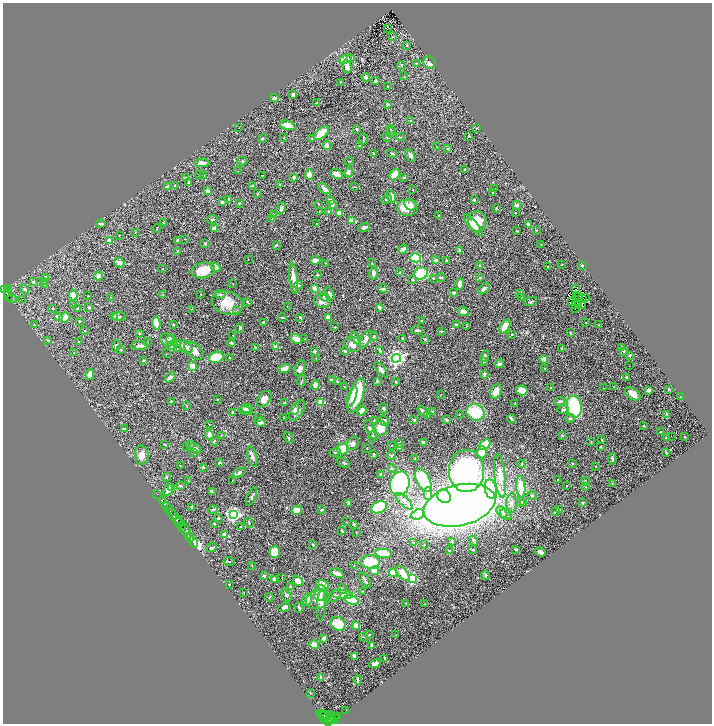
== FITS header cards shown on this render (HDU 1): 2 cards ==
NAXIS1  =                 1419
NAXIS2  =                 1443

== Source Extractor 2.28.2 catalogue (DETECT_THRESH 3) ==
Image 1419 x 1443 px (HDU 1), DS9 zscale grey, zoomed out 1/2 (1 PNG px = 2 x 2 image px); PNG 714 x 726 px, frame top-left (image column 2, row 1442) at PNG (3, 3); each listed source drawn as its Kron ellipse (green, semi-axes under 4 px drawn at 4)
Background 0.684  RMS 0.038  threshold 0.114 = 3 sigma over >= 5 px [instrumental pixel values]
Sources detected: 532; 32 cannot appear on this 1/2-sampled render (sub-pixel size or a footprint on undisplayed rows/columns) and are neither listed nor drawn; the other 500 listed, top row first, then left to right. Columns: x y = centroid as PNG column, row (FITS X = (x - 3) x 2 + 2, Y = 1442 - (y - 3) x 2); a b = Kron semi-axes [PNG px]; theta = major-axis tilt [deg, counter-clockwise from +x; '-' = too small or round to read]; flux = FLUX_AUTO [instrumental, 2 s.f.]
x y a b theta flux
387 28 3 2 - 34
393 37 3 2 - 4.4
407 45 3 3 - 9.4
351 58 3 2 - 6.9
345 59 6 4 23 95
416 63 3 3 - 4.6
430 63 6 6 - 20
401 65 4 3 - 7.3
347 66 7 3 -75 36
404 76 3 2 - 2.3
366 77 4 3 - 17
375 81 4 2 - 6.9
340 82 2 2 - 5.8
387 86 3 2 - 2.5
293 95 2 2 - 24
274 98 4 3 - 18
316 103 2 1 - 3.4
387 104 3 2 - 11
411 121 3 2 - 3.7
288 125 8 4 -16 48
239 127 2 2 - 1.8
476 128 3 2 - 3.3
357 129 3 3 - 6.9
390 129 4 3 - 6.6
391 132 5 2 - 6.3
321 133 9 4 42 130
469 136 4 2 - 4.3
400 137 4 2 - 4.9
263 138 5 2 - 5.6
284 138 2 2 - 4.2
387 138 4 2 - 4.7
312 139 3 2 - 4.3
363 139 6 1 80 4.6
327 145 4 3 - 40
360 146 4 2 - 7.3
437 147 3 2 - 2.6
448 149 3 2 - 4
374 153 3 2 - 4.7
392 153 5 2 - 8.7
410 155 7 4 -58 17
242 161 5 3 - 8.1
349 161 4 2 - 5.1
202 163 7 3 1 43
464 169 2 2 - 5.3
238 171 3 2 - 2.1
349 173 5 4 - 28
337 174 7 4 -27 38
199 175 5 2 - 11
262 175 2 1 - 2
309 175 5 3 - 52
395 175 6 4 56 61
204 176 4 3 - 11
404 177 4 3 - 6.5
185 178 3 3 - 8.3
294 178 3 2 - 14
188 182 4 2 - 6.5
280 184 4 2 - 3.4
252 185 2 2 - 7.1
167 186 3 2 - 6.9
175 186 3 2 - 8.4
354 187 3 2 - 2.8
324 189 7 4 -39 29
494 189 2 1 - 2.1
412 190 3 2 - 2.3
208 191 3 3 - 22
493 192 3 2 - 4.8
258 193 4 2 - 5.8
391 196 6 4 -66 68
228 199 4 3 - 6.3
386 199 5 3 - 8.2
474 200 2 2 - 11
330 201 2 2 - 38
222 202 3 3 - 16
239 203 3 3 - 6.7
319 204 3 2 - 6.3
332 205 4 3 - 13
410 205 6 5 - 43
517 205 4 3 - 15
281 208 6 4 65 17
407 208 11 8 0 100
496 209 4 2 - 3.8
319 211 3 1 - 2.5
329 211 3 3 - 5.1
339 213 3 2 - 73
515 213 2 2 - 3.1
273 214 3 2 - 3.7
438 216 3 2 - 7.7
212 219 5 2 - 10
272 219 3 3 - 5.9
352 221 4 3 - 66
477 221 10 9 - 140
163 223 2 2 - 9.1
317 223 2 2 - 2.9
101 224 4 3 - 15
528 224 3 2 - 16
473 225 14 4 -50 53
364 227 6 3 21 23
157 228 4 2 - 4.7
214 228 4 3 - 34
536 230 2 1 - 3
517 231 3 2 - 4.9
135 232 3 2 - 3.2
119 235 2 2 - 3.6
185 239 2 1 - 3.5
177 240 3 2 - 8.5
109 241 3 2 - 130
205 243 3 2 - 8.7
276 245 3 2 - 8.5
541 245 2 2 - 2.3
403 249 5 4 - 20
459 250 3 2 - 19
177 251 3 2 - 3.7
416 258 5 4 - 310
248 259 2 1 - 3.6
316 260 5 3 - 37
436 260 3 3 - 16
446 260 2 2 - 4.7
119 263 5 4 - 30
325 263 2 2 - 2.6
372 263 3 2 - 3.5
480 265 3 2 - 8
561 265 3 2 - 3.1
582 265 2 2 - 12
548 266 2 2 - 6.2
216 267 5 3 - 37
163 269 3 2 - 4
203 270 12 7 11 150
374 273 6 4 80 17
400 273 3 3 - 7
421 273 7 5 22 260
317 275 3 3 - 10
98 276 4 4 - 27
46 277 3 3 - 13
441 277 4 2 - 7.4
293 278 15 3 -83 72
433 278 2 2 - 7.7
480 278 3 3 - 5.6
412 280 3 2 - 7.7
44 281 4 3 - 7
34 282 3 3 - 7
44 284 3 3 - 4.8
233 284 3 2 - 2.7
460 284 5 3 - 41
299 285 4 2 - 5.9
8 288 4 2 - 130
315 288 2 2 - 96
24 289 5 3 - 11
383 289 5 3 - 9.8
484 289 7 3 42 19
576 289 3 1 - 3
4 290 3 3 - 180
7 290 4 2 - 170
7 292 3 1 - 30
454 293 4 3 - 15
519 293 2 1 - 1.9
163 294 3 2 - 2.8
201 294 2 2 - 3.2
220 294 5 3 - 15
329 294 7 3 -63 16
73 295 5 3 - 59
8 296 5 2 - 25
88 296 2 1 - 3.4
577 296 2 1 - 1.3
110 297 2 2 - 2.4
324 297 5 4 - 11
521 297 3 2 - 3.7
579 297 3 2 - 1.8
586 297 3 1 - 1.6
12 298 5 3 - 9.7
582 298 2 1 - 0.54
23 299 2 1 - 94
577 299 2 1 - 2.1
322 301 9 6 -12 30
248 302 4 2 - 5.1
530 302 7 2 16 8.9
572 302 2 1 - 3.1
227 303 16 11 -16 130
578 304 3 2 - 2
74 305 4 4 - 10
576 305 3 1 - 0.52
582 305 2 1 - 2.1
287 306 3 1 - 2
89 307 4 3 - 4.4
379 307 3 2 - 25
53 308 3 2 - 5.3
77 309 3 2 - 4.5
192 309 2 1 - 2.1
575 309 2 1 - 5
237 311 4 3 - 5.8
463 311 6 4 -20 40
58 317 3 3 - 30
114 317 3 3 - 14
119 317 6 4 6 15
300 317 3 2 - 11
328 317 3 3 - 36
65 318 5 4 - 36
282 318 4 2 - 11
421 320 2 1 - 2.7
79 321 3 2 - 4.8
263 322 3 2 - 4.4
586 322 3 2 - 3.2
156 323 6 3 -88 130
173 324 3 3 - 6.5
34 325 3 2 - 4.6
456 325 3 3 - 9.4
598 325 3 2 - 3.7
467 326 3 2 - 4.2
334 327 3 2 - 3.1
505 327 7 4 57 80
240 328 5 3 - 8.1
84 330 2 2 - 2.3
417 330 6 3 0 11
441 331 3 2 - 3.9
570 333 3 2 - 6.3
140 334 3 2 - 4.4
512 334 2 2 - 4.1
233 335 3 2 - 3.5
374 336 4 3 - 8.2
355 338 7 3 -60 20
403 338 2 2 - 5.6
171 339 4 3 - 35
296 339 6 4 -30 59
305 339 2 2 - 3.7
366 339 9 4 62 23
425 339 4 3 - 4.2
48 340 3 2 - 3.8
167 340 7 6 - 24
78 342 2 2 - 6.2
147 342 2 1 - 2.1
231 343 4 2 - 7.9
178 344 3 2 - 4.4
353 344 8 7 - 44
172 345 6 3 17 9.8
116 346 6 3 79 12
140 346 9 3 -1 26
186 347 7 5 -55 28
255 347 3 2 - 4.7
275 347 3 3 - 20
621 347 3 2 - 6.5
178 348 2 2 - 3.7
562 348 3 3 - 4.3
120 350 3 3 - 4.6
380 350 4 3 - 15
194 351 11 7 -40 59
314 351 4 3 - 8.4
345 351 4 3 - 9.3
624 351 3 2 - 12
73 353 2 2 - 2.7
166 354 2 2 - 2.5
630 355 2 2 - 9
485 356 6 3 62 18
216 357 7 5 18 160
230 358 2 2 - 4.1
316 358 3 2 - 3.1
396 358 5 4 - 2400
544 359 4 3 - 20
144 360 2 2 - 4.4
483 361 2 2 - 18
499 364 4 3 - 37
192 366 5 3 - 73
629 366 2 1 - 1.5
300 368 8 5 63 30
545 368 3 2 - 4.3
284 369 6 4 13 47
381 370 9 4 -50 27
90 374 6 4 80 35
484 374 3 3 - 6.9
170 377 6 4 38 20
627 377 4 3 - 11
332 380 3 3 - 16
302 381 6 2 77 7.9
337 381 3 2 - 3.5
377 381 3 3 - 6.9
396 382 2 2 - 5.5
315 385 5 4 - 26
345 387 2 2 - 2.9
614 387 3 2 - 3
551 388 3 2 - 7.8
603 388 2 1 - 1.7
669 389 2 2 - 10
522 390 6 5 - 71
649 390 3 3 - 24
496 392 7 5 67 73
633 394 9 5 -36 53
356 395 18 7 71 290
441 395 2 2 - 2.8
352 397 11 3 71 61
681 397 2 1 - 1.9
264 399 9 6 51 69
217 400 3 2 - 3.4
560 401 5 4 - 15
171 402 4 2 - 5
321 402 3 3 - 220
285 403 3 2 - 13
515 404 3 2 - 3.6
186 405 4 1 - 3.4
574 407 11 7 -82 610
384 408 5 3 - 10
247 409 6 3 -22 34
295 409 6 3 66 13
563 409 6 3 6 10
245 410 6 3 -19 30
297 410 12 6 58 54
362 411 5 3 - 44
423 411 6 3 -49 28
232 412 3 2 - 3.4
432 412 4 3 - 6.3
475 412 9 8 - 270
460 414 2 2 - 3.1
667 414 4 2 - 9.1
427 416 4 3 - 9.5
258 418 2 2 - 8.4
283 418 2 1 - 2.6
570 418 4 3 - 9
511 419 5 2 - 11
374 420 2 2 - 8.6
414 420 3 2 - 7.9
446 420 4 3 - 8
384 421 5 4 - 15
260 422 6 4 -10 19
209 424 2 2 - 5.9
644 426 2 2 - 4.1
380 428 7 7 - 87
124 429 4 2 - 8.2
371 430 11 4 -62 29
661 432 3 2 - 7.1
209 435 5 4 - 41
221 435 3 2 - 3.5
562 435 2 2 - 20
671 436 2 1 - 27
288 437 6 3 -53 11
373 437 5 3 - 12
684 437 2 2 - 4.5
666 438 4 2 - 11
602 440 2 2 - 5.3
214 441 3 2 - 5
423 442 3 3 - 15
591 442 2 2 - 2.9
353 443 7 5 62 31
399 443 3 3 - 12
165 444 2 2 - 4.4
190 444 2 2 - 31
485 445 6 4 45 230
391 446 2 2 - 2.3
187 447 3 2 - 2.9
601 447 3 3 - 5.1
195 448 6 3 -35 13
367 448 2 1 - 4.3
399 448 4 3 - 31
343 449 6 5 - 100
194 452 3 2 - 3.3
335 452 5 3 - 8.8
482 452 6 5 - 72
666 453 4 2 - 5
142 455 9 7 -83 45
374 455 3 2 - 13
391 456 4 3 - 7.5
252 457 10 4 -75 23
415 459 3 3 - 4.3
612 459 6 3 -84 14
220 463 3 2 - 12
344 463 7 3 -31 10
572 463 3 3 - 7.1
521 464 4 2 - 5.1
180 466 2 2 - 5.4
203 467 4 3 - 6.5
595 467 2 2 - 3.6
392 469 4 3 - 7.2
467 471 21 17 90 1400
239 473 7 4 25 14
381 474 4 3 - 17
500 476 22 5 -83 98
167 477 4 3 - 8.4
232 480 2 2 - 2.2
423 480 12 6 -64 350
558 480 3 2 - 5.5
188 481 3 2 - 3.1
586 482 4 3 - 9.6
400 483 12 9 73 920
612 484 2 1 - 2
180 486 4 2 - 7.4
566 486 2 2 - 2.6
521 487 11 4 -86 150
585 487 2 1 - 2.4
171 488 3 3 - 13
491 489 10 6 -76 1100
168 490 6 4 56 43
212 492 4 3 - 5.6
157 494 2 1 - 18
428 494 6 4 -88 29
444 496 7 6 - 220
532 496 5 3 - 8
251 497 10 3 66 12
163 501 3 2 - 49
404 501 11 4 -46 40
520 501 4 3 - 18
582 502 3 3 - 7.7
348 503 4 3 - 8
511 503 10 5 90 35
524 504 3 3 - 4.8
459 505 36 20 13 7000
166 506 4 2 - 370
192 507 2 2 - 12
379 507 8 5 24 440
168 509 2 1 - 180
559 509 4 3 - 6.3
213 510 4 3 - 11
297 510 5 4 - 87
321 510 4 2 - 8.6
555 511 3 2 - 4.4
502 512 6 4 -49 23
173 514 7 3 -59 970
233 514 4 3 - 1600
418 514 6 5 - 35
506 515 6 5 - 20
218 518 3 3 - 8.9
177 519 5 3 - 320
346 522 2 1 - 1.9
178 523 5 2 - 130
249 523 5 2 - 6.8
214 524 4 3 - 6.2
354 524 3 2 - 8.8
182 527 3 2 - 170
240 527 3 3 - 5.8
185 530 10 3 -66 220
342 531 4 3 - 5.3
356 533 2 1 - 2.4
225 535 2 2 - 170
189 537 5 2 - 430
474 541 5 3 - 17
193 542 6 2 -52 2500
413 542 3 2 - 3.4
452 542 2 2 - 13
313 545 3 2 - 5
424 545 2 2 - 3.6
212 548 5 3 - 15
516 549 2 2 - 7
449 550 3 2 - 8.2
473 550 3 2 - 6.6
275 552 6 5 - 130
541 552 6 3 -23 15
383 553 8 4 -6 180
229 561 6 2 -7 6.9
370 562 9 6 -2 260
252 565 3 2 - 2.4
354 565 2 1 - 3.9
374 571 4 4 - 52
337 573 7 2 -22 46
393 573 4 3 - 66
402 573 9 5 -50 82
264 576 2 2 - 29
485 576 4 2 - 5.3
282 577 3 2 - 3
412 578 3 3 - 800
274 579 3 3 - 26
365 580 8 2 -56 9.1
298 581 6 4 -50 57
229 584 2 2 - 2.6
323 585 6 5 - 100
290 587 3 3 - 13
343 589 5 3 - 11
362 591 3 2 - 3.5
244 593 2 2 - 2.2
320 593 8 6 82 37
342 594 11 4 -5 35
287 596 6 3 -63 9.4
334 596 8 5 34 23
269 597 4 2 - 3.9
307 599 7 4 65 140
317 600 12 9 18 55
352 600 7 4 -16 180
406 603 3 2 - 2.8
425 604 4 2 - 3.6
321 605 15 4 87 37
284 607 6 3 19 22
299 608 5 2 - 9.8
338 624 8 6 -33 170
356 626 4 4 - 34
369 635 4 3 - 6.2
395 635 2 1 - 1.9
364 637 4 2 - 5.5
324 638 3 2 - 31
314 645 5 4 - 65
371 645 3 2 - 17
354 656 3 3 - 38
385 658 3 2 - 8.3
375 664 6 3 26 25
320 677 3 2 - 7.4
358 680 5 2 - 12
310 693 3 2 - 3.6
346 710 2 1 - 5.2
322 715 5 2 - 580
324 715 3 2 - 340
330 716 10 2 -15 290
328 717 12 4 -26 690
337 717 2 1 - 25
324 718 4 2 - 430
331 718 3 2 - 210
331 721 4 2 - 610
329 723 3 3 - 450
At the frame edge (FLAGS 8, measured only in part): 1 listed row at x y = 329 723
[32 sub-pixel or undisplayed-footprint detections neither listed nor drawn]